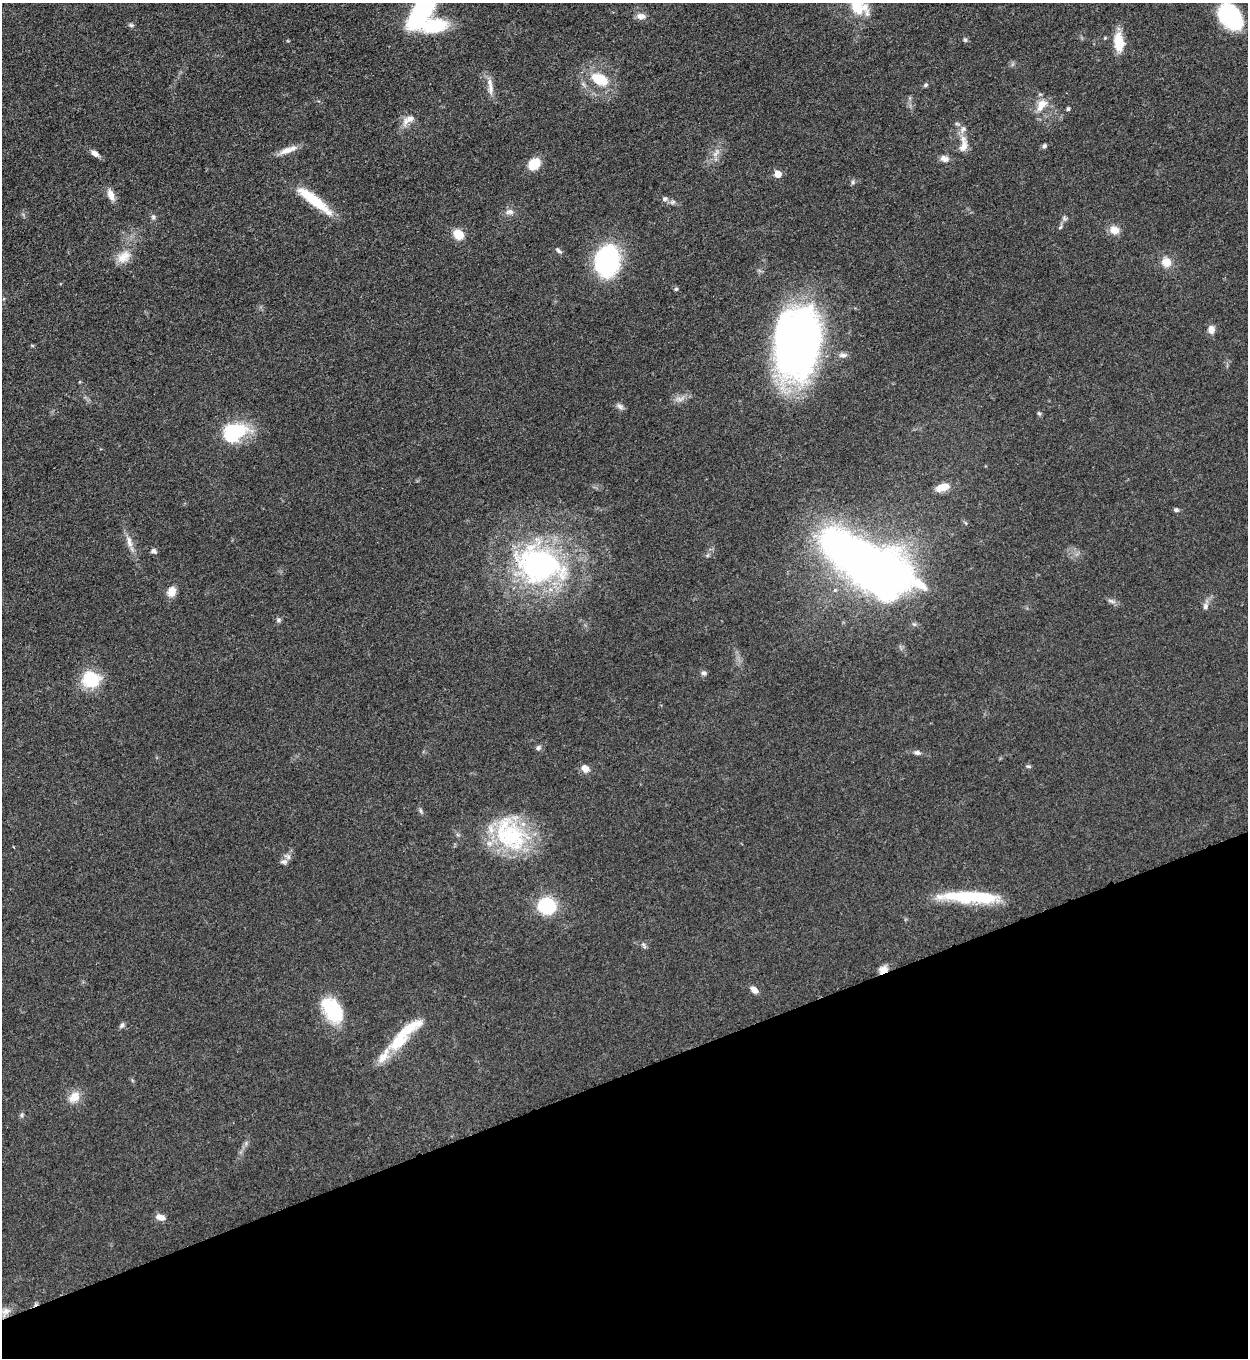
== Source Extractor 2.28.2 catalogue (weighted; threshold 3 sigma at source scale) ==
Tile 14 of 4 x 4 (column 2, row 4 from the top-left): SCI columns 1532-2777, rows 10-1365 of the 5428 x 5440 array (HDU 1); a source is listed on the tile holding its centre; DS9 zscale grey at full resolution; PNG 1250 x 1360 px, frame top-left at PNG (2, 3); no overlay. Shown black and unused: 21% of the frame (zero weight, under 3 of 5 exposures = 1% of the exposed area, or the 3 px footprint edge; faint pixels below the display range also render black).
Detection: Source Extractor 2.28.2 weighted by HDU 2 'WHT'; one run over the whole footprint, this tile lists its part. Background 0.0619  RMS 0.0057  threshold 0.0258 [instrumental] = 3 sigma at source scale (4.5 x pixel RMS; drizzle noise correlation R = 1.50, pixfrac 1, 0.05/0.05 arcsec/px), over >= 5 px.
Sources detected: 83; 1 too faint to see at this stretch — not listed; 5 inside a brighter listed object's ellipse — not listed separately; the other 77 listed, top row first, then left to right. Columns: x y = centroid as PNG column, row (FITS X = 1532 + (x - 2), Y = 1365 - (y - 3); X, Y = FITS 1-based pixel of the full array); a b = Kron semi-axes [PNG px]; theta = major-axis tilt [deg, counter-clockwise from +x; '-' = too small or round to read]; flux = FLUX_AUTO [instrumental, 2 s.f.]
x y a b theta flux
858 6 28 20 -48 19
424 7 51 16 57 89
641 16 12 8 -7 3.7
1230 16 28 19 -52 52
131 25 7 5 -2 1.2
435 26 27 14 10 30
965 40 6 5 - 1
1119 42 22 11 -84 13
600 79 20 13 -27 18
489 82 16 7 -82 4
926 85 7 5 40 1
1041 105 20 11 56 8.2
1068 109 5 4 - 0.96
408 120 21 9 37 5.4
957 124 6 4 -18 0.95
963 145 26 10 84 7.2
1044 146 7 5 45 1.4
288 150 26 7 21 6.2
95 153 11 6 -31 3.1
945 159 11 8 -18 3.4
534 164 15 11 43 9.6
778 174 5 5 - 10
853 182 7 5 70 1.2
111 195 15 7 -68 5.1
665 199 7 7 - 1.6
314 200 51 11 -38 21
673 202 8 6 21 1.5
510 212 12 8 5 2.9
153 217 8 6 -68 1.5
1060 227 6 5 - 0.97
1114 230 9 8 - 6.9
458 234 9 7 -47 13
558 251 11 5 -42 1.4
124 257 21 14 35 8.4
607 261 36 27 81 61
1166 262 11 10 - 6.9
676 289 5 5 - 0.93
1211 329 9 8 - 3.9
798 343 65 39 83 340
32 346 6 4 -1 0.63
843 355 13 6 6 2.5
680 399 16 8 15 3.8
620 406 11 6 -37 2
1039 413 6 5 - 1.1
234 432 31 22 23 31
942 487 16 8 18 7.6
1176 510 6 5 - 1.3
129 542 19 7 -75 4.9
154 551 8 6 -26 1.7
539 564 64 46 -18 140
868 566 79 35 -32 530
171 592 10 8 68 6.8
1111 601 12 5 -18 2
1205 606 9 7 74 2.2
278 620 7 6 - 1.3
704 673 7 6 - 1.7
91 679 16 14 -8 29
538 748 7 6 - 1.7
917 752 8 6 -12 1.9
1028 766 7 4 -7 0.93
585 768 10 8 -29 4.9
420 810 7 5 -72 1.2
510 834 50 36 -50 56
287 856 11 6 -32 1.9
284 862 10 7 4 1.8
969 897 69 12 -2 40
547 906 12 12 - 43
644 945 11 4 -59 1.2
883 970 11 8 31 4.6
754 990 9 6 -42 3.4
334 1011 31 21 -66 27
122 1025 8 5 57 1.5
399 1041 35 18 48 21
74 1097 15 11 41 8
21 1115 7 4 89 1.1
160 1217 11 7 -17 4.1
6 1312 16 10 55 5.1
Overlapping masked pixels (flux is a lower limit): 1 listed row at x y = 883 970
Isophote crosses this tile's border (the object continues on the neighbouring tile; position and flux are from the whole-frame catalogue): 3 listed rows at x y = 858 6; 424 7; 1230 16